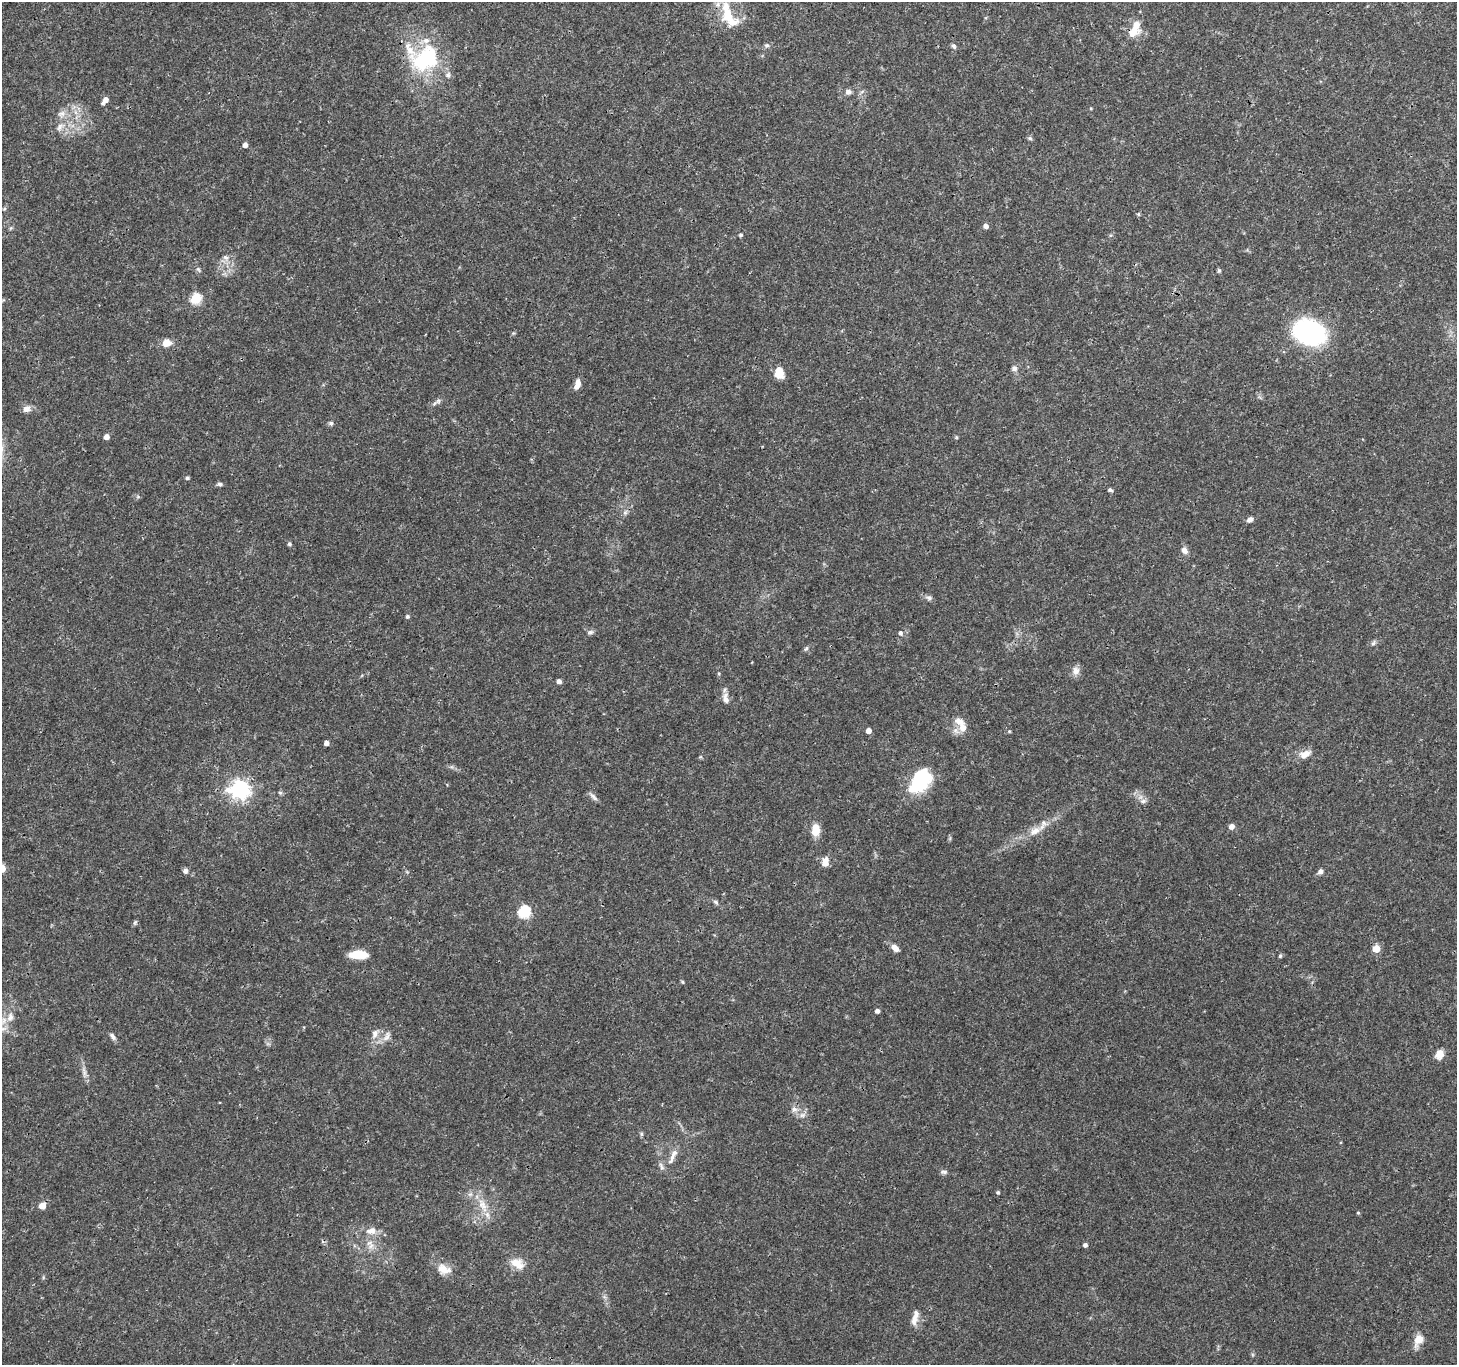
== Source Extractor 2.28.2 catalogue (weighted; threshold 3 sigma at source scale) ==
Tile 10 of 4 x 4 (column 2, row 3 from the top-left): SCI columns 1461-2915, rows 1562-2924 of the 5834 x 5916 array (HDU 1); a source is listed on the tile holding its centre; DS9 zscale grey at full resolution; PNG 1459 x 1367 px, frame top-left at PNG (2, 2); no overlay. Shown black and unused: <1% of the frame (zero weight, under 3 of 4 exposures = <1% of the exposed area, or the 3 px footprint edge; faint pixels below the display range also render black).
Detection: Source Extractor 2.28.2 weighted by HDU 2 'WHT'; one run over the whole footprint, this tile lists its part. Background 0.0345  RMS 0.0022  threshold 0.00979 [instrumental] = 3 sigma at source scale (4.5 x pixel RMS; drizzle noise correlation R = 1.50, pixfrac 1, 0.0396/0.0396 arcsec/px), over >= 5 px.
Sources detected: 101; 9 inside a brighter listed object's ellipse — not listed separately; the other 92 listed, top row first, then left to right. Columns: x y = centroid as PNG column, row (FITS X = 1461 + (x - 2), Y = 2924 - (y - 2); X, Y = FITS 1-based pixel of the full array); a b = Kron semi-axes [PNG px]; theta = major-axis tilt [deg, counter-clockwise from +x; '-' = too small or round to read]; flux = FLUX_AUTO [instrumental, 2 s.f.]
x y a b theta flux
727 13 32 14 -80 5.9
1133 32 18 11 31 2.9
767 45 7 6 - 0.53
954 46 7 6 - 0.52
424 59 41 29 36 18
848 92 7 7 - 0.84
105 100 8 5 50 1.5
62 114 13 9 12 1.5
60 127 14 7 55 1.5
1030 138 7 5 -22 0.39
245 145 4 4 - 1.2
4 209 5 4 - 0.29
1138 214 6 4 -90 0.28
986 226 5 5 - 1
741 235 4 4 - 0.41
226 257 8 6 -3 0.77
198 269 9 3 -57 0.41
1219 270 5 4 - 0.41
196 298 6 5 - 16
1309 332 26 19 -20 39
166 343 7 6 - 3.4
1014 368 8 7 - 0.8
779 373 10 8 -83 3.8
577 386 8 7 - 1.1
438 401 7 4 89 0.44
27 409 10 8 35 1.2
331 423 6 5 - 0.55
106 437 4 4 - 1.5
187 478 4 4 - 0.46
220 484 7 5 -10 0.47
1110 490 6 4 -26 0.42
625 512 8 6 68 0.61
1250 520 7 6 - 0.89
289 544 4 4 - 0.46
1184 550 9 6 -51 1.2
929 598 9 7 -13 0.63
407 617 5 5 - 0.43
590 632 8 6 17 0.56
900 633 6 5 - 0.57
1373 643 8 5 50 0.48
806 648 8 5 61 0.4
1076 671 12 10 88 1.4
559 681 5 4 - 0.96
726 698 16 7 -84 1.4
963 727 12 9 -76 2
868 731 4 4 - 1.6
1009 731 5 3 - 0.21
326 743 4 4 - 1
1305 754 17 10 26 2
920 781 24 14 51 18
240 789 7 7 - 100
280 792 6 4 -2 0.35
593 797 15 5 -44 0.76
1143 801 9 6 10 0.82
1231 826 5 5 - 1.5
815 830 13 8 85 3.5
1035 831 17 10 31 2.6
825 862 9 6 75 2.2
185 871 6 6 - 0.75
1320 871 6 6 - 0.76
716 902 8 5 -28 0.49
524 912 6 6 - 23
895 948 9 6 -47 1.5
1376 949 5 5 - 5
358 955 19 8 -1 4.7
1280 956 5 4 - 0.36
682 982 5 4 - 0.27
877 1011 4 4 - 0.98
10 1017 12 9 72 1.8
375 1033 12 8 59 1.4
112 1036 11 5 -52 0.71
387 1036 17 7 59 1.4
1440 1054 6 6 - 4.2
84 1071 15 5 -77 1.1
794 1109 9 7 12 1
802 1115 9 6 16 0.9
641 1134 6 5 - 0.36
672 1157 23 6 67 1.8
661 1166 12 5 -65 0.77
944 1172 10 5 4 0.56
998 1192 4 4 - 0.39
483 1205 23 10 -67 3.5
42 1206 5 5 - 3.2
1358 1213 4 4 - 0.24
371 1231 16 10 7 2.1
1085 1245 5 5 - 0.61
371 1246 10 7 51 1.2
517 1263 19 11 -32 2.9
444 1269 20 12 -21 2.8
43 1277 6 3 -73 0.26
914 1320 15 8 74 1.7
1419 1340 15 10 61 2.6
Overlapping masked pixels (flux is a lower limit): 1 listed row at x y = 1133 32